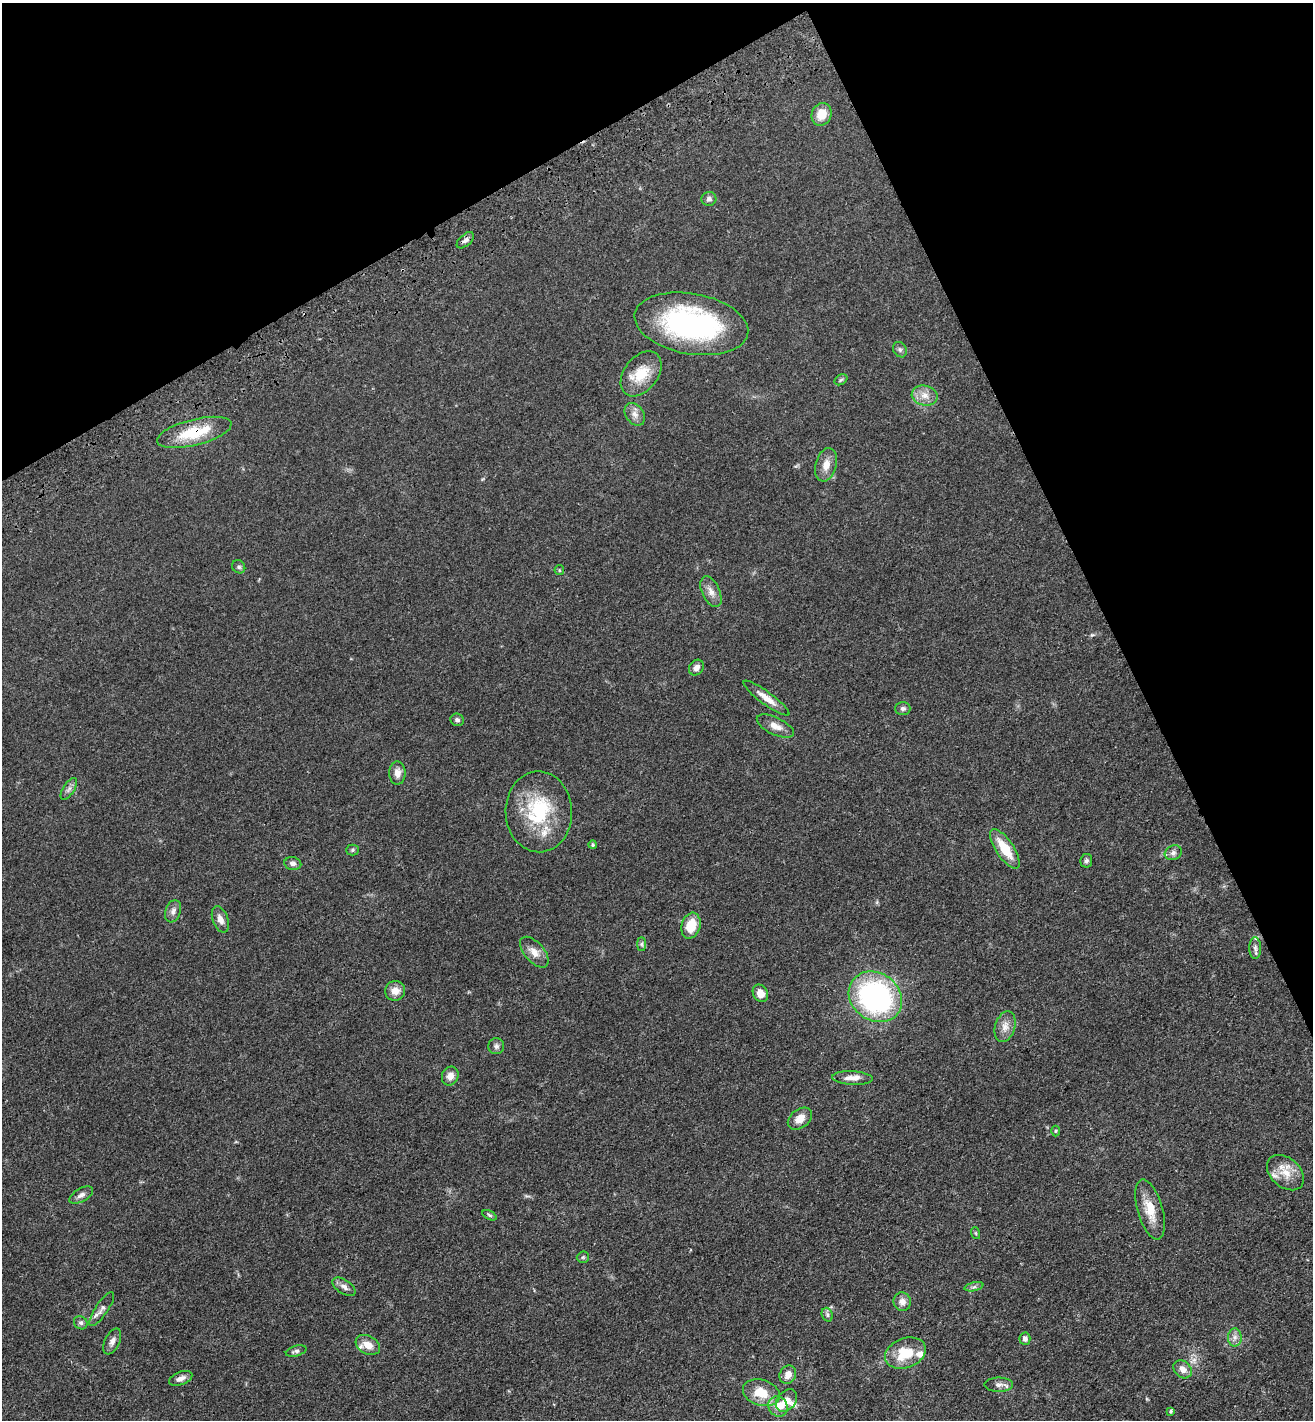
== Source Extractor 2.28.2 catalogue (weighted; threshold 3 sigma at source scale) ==
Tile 3 of 4 x 4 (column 3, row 1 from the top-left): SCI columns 2975-4285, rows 4366-5783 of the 5817 x 5892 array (HDU 1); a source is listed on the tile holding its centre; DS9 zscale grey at full resolution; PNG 1315 x 1422 px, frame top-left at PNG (2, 3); each listed source drawn as its Kron ellipse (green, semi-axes under 4 px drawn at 4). Shown black and unused: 25% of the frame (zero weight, under 3 of 4 exposures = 6% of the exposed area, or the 3 px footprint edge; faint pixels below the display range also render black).
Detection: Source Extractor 2.28.2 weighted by HDU 2 'WHT'; one run over the whole footprint, this tile lists its part. Background 0.0553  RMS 0.0058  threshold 0.0261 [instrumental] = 3 sigma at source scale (4.5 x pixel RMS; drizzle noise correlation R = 1.50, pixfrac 1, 0.05/0.05 arcsec/px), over >= 5 px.
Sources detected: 78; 9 inside a brighter listed object's ellipse — not listed separately; the other 69 listed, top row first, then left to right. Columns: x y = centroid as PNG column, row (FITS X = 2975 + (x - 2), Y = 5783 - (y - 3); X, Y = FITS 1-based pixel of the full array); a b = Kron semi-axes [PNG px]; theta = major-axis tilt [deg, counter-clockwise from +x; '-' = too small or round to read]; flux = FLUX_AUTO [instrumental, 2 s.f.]
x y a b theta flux
821 114 11 10 - 8.7
709 199 7 7 - 1.9
465 240 10 5 42 2
691 324 57 30 -10 100
900 350 8 6 -58 1.5
641 374 25 17 53 15
841 380 7 5 31 0.99
925 395 13 10 -13 5.3
635 414 12 9 -54 3.6
194 432 38 13 14 23
826 465 17 10 74 5.7
239 567 7 6 - 1.3
559 570 5 4 - 0.68
711 592 16 9 -65 4.1
696 667 8 7 - 2.6
766 698 28 6 -36 6.3
903 708 7 6 - 1.6
457 720 7 6 - 1.5
775 726 20 8 -25 5.1
397 773 11 8 -89 4.1
69 789 12 5 57 2
539 812 40 33 -88 41
593 845 4 4 - 0.85
1005 849 23 9 -56 15
352 850 6 5 - 1
1173 853 9 7 27 2.2
1086 861 7 6 - 1.4
293 864 8 6 -12 2.1
173 911 11 7 71 2.7
220 919 14 7 -69 4.1
691 926 13 9 74 12
642 944 7 4 90 1.1
1255 948 11 6 -89 1.9
534 952 18 10 -48 5.5
395 991 10 10 - 4.9
760 993 9 7 -57 5.2
875 997 28 23 -36 120
1005 1027 16 10 72 5
496 1046 8 8 - 1.7
450 1076 10 8 67 4.4
852 1078 20 6 -3 5
800 1119 13 9 38 5.7
1055 1131 5 3 - 0.59
1285 1173 21 14 -41 9.9
81 1195 13 6 30 2.6
1150 1209 31 12 -74 12
489 1215 8 4 -28 0.9
975 1233 6 4 -70 0.64
583 1257 6 5 - 0.97
344 1287 13 7 -33 2.9
974 1287 9 4 13 1.4
902 1302 9 8 - 3.4
102 1309 20 6 56 2.9
827 1315 7 5 -70 1.4
81 1323 7 6 - 1.4
1235 1337 9 7 -89 2.6
1025 1339 6 5 - 2.1
112 1341 14 7 64 3
368 1345 13 9 -28 5.6
296 1351 11 5 15 1.6
905 1353 21 15 21 17
1183 1369 10 8 -43 4.3
788 1375 9 8 - 4.4
181 1378 12 6 21 3.2
999 1385 14 7 0 2.8
761 1393 19 12 -17 13
787 1401 12 9 49 5.2
778 1406 10 9 - 5.3
1171 1411 4 4 - 0.76
Overlapping masked pixels (flux is a lower limit): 1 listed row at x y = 194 432